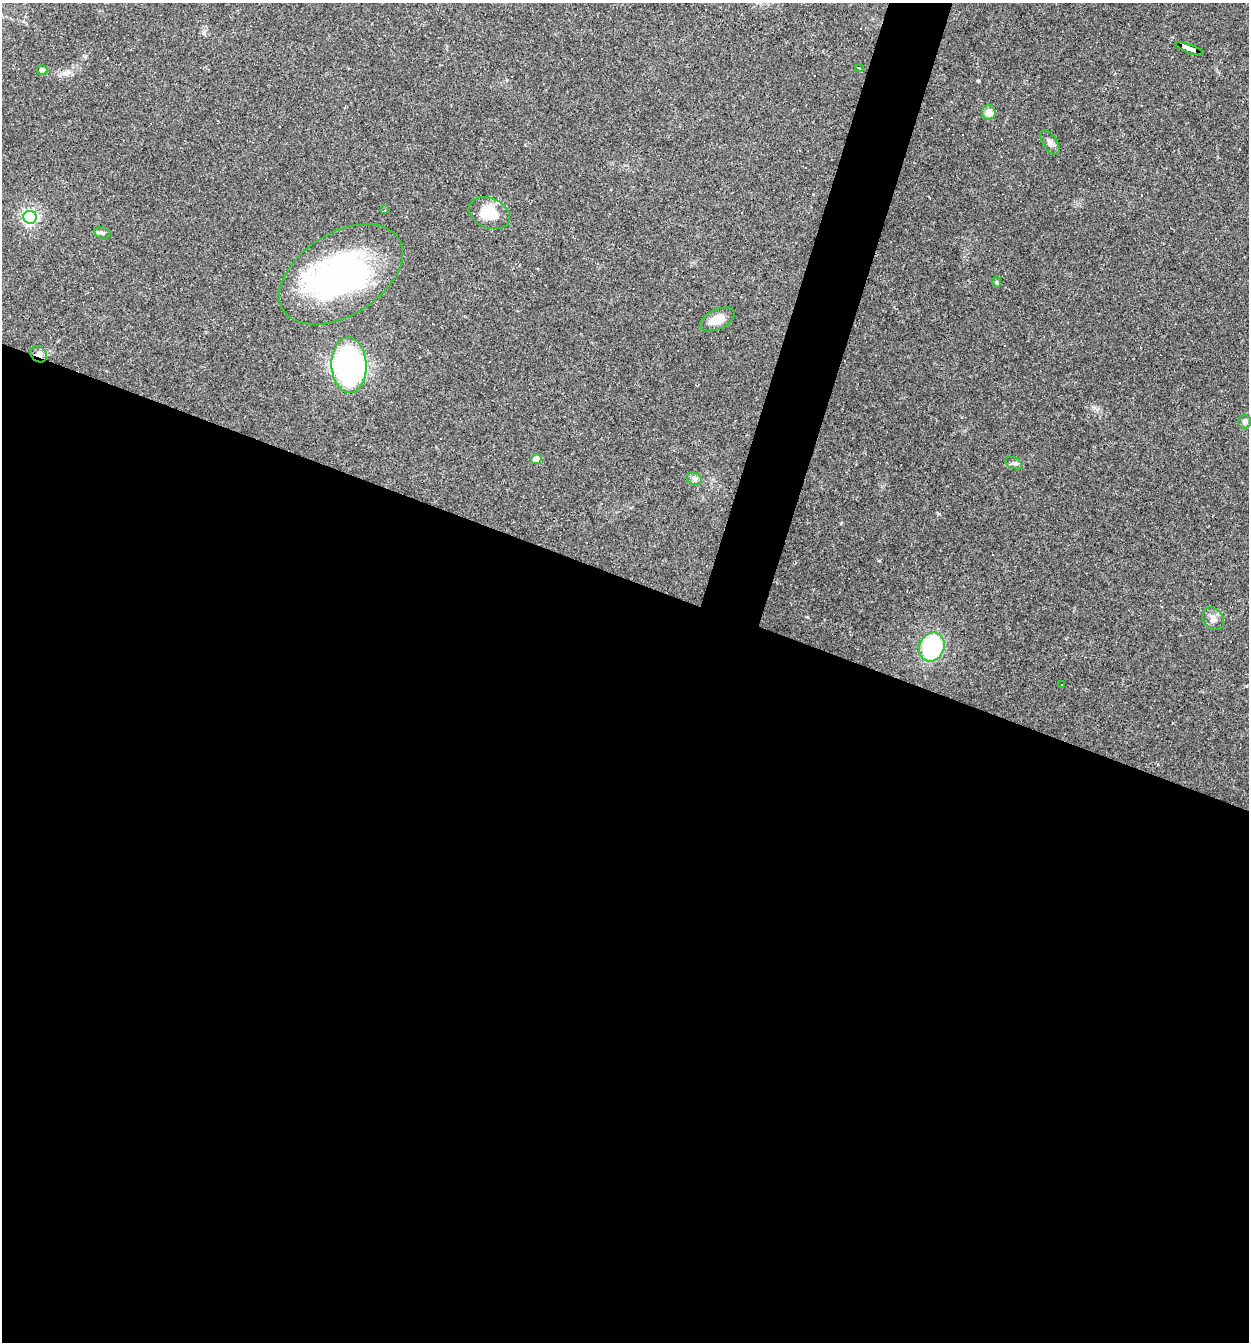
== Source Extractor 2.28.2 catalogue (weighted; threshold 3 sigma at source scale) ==
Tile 14 of 4 x 4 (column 2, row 4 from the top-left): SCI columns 1376-2622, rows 1-1340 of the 5373 x 5359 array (HDU 1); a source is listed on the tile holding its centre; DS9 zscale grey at full resolution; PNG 1251 x 1344 px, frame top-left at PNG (2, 3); each listed source drawn as its Kron ellipse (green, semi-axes under 4 px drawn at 4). Shown black and unused: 59% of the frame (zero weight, under 3 of 4 exposures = <1% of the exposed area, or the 3 px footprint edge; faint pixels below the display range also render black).
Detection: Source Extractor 2.28.2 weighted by HDU 2 'WHT'; one run over the whole footprint, this tile lists its part. Background 0.0495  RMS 0.0057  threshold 0.0257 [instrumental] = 3 sigma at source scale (4.5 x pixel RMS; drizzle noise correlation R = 1.50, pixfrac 1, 0.05/0.05 arcsec/px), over >= 5 px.
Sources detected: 34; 12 cosmic-ray / hot-pixel residue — neither listed nor drawn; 1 inside a brighter listed object's ellipse — not listed separately; the other 21 listed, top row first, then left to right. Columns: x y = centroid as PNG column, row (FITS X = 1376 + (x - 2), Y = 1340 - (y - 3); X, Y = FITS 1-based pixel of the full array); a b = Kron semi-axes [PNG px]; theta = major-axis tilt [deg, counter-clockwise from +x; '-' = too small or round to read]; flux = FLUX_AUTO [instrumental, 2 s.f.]
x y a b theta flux
1189 49 15 3 -20 93
859 68 4 3 - 0.8
42 70 5 5 - 2.9
989 113 7 7 - 4.5
1050 142 14 7 -57 2.7
385 210 3 3 - 0.43
489 213 21 15 -23 14
30 217 7 6 - 150
102 233 8 5 -11 1.2
341 274 68 41 32 130
997 282 6 4 90 0.66
717 320 18 10 26 7.9
39 354 9 7 -47 2.7
349 365 28 17 -87 130
1245 422 7 6 - 1.8
536 459 5 4 - 7.2
1013 463 9 5 -25 1.5
694 479 8 6 -21 1.8
1213 619 12 9 -53 3.7
932 647 15 12 67 53
1061 685 2 2 - 0.43
Overlapping masked pixels (flux is a lower limit): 2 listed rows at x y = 1189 49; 39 354
Unlisted compact peaks at least as high as the median listed source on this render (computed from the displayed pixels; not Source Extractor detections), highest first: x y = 978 80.